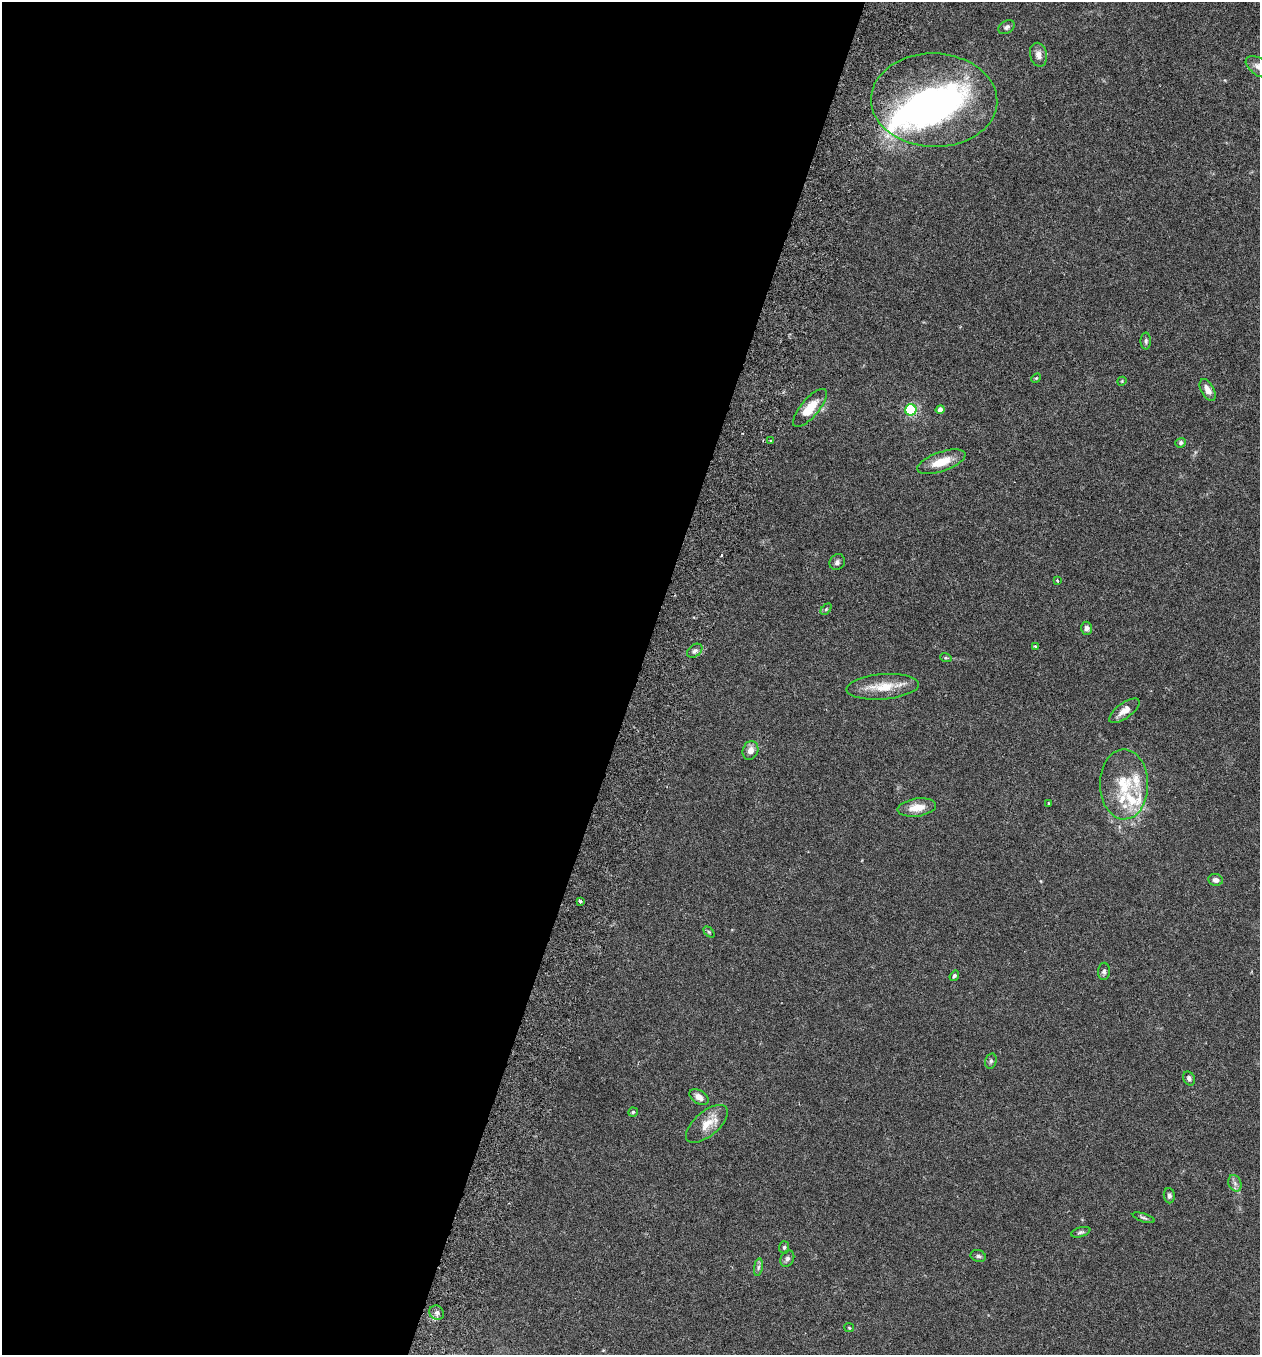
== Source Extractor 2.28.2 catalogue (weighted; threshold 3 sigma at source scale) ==
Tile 5 of 4 x 4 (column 1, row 2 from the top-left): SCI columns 192-1449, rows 2737-4089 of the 5545 x 5467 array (HDU 1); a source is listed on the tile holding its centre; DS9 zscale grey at full resolution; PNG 1262 x 1357 px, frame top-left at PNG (2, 2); each listed source drawn as its Kron ellipse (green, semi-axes under 4 px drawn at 4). Shown black and unused: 50% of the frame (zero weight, under 3 of 6 exposures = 3% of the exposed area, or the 3 px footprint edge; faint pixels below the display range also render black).
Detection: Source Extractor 2.28.2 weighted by HDU 2 'WHT'; one run over the whole footprint, this tile lists its part. Background 0.0176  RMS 0.002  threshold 0.00801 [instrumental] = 3 sigma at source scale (4.09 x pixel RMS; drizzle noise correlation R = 1.36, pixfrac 0.8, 0.05/0.05 arcsec/px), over >= 5 px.
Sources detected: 54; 2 inside a brighter object's white glare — neither listed nor drawn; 5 inside a brighter listed object's ellipse — not listed separately; the other 47 listed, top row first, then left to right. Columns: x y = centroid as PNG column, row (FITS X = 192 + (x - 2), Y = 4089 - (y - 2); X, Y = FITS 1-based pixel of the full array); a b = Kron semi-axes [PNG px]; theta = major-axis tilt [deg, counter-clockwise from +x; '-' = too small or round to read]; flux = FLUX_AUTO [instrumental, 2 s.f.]
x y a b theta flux
1007 27 9 6 31 0.53
1038 55 12 8 -77 1.3
1259 67 15 8 -32 1.3
934 100 63 47 -2 59
1146 341 8 5 90 0.41
1036 378 5 4 - 0.19
1122 381 5 3 - 0.17
1208 390 12 6 -61 1.5
810 408 24 9 50 4.1
911 410 5 5 - 20
940 410 4 4 - 1.2
770 440 2 2 - 0.21
1181 443 5 4 - 0.46
941 462 25 9 19 3.5
837 562 8 7 - 0.59
1057 580 4 3 - 0.15
826 609 6 4 45 0.25
1087 628 6 5 - 0.54
1035 646 3 3 - 0.24
695 651 8 6 38 0.57
946 658 6 3 -18 0.22
883 687 36 12 4 4.6
1124 711 18 7 35 1.7
750 750 9 7 68 1.2
1124 784 35 24 -90 7.9
1049 803 4 2 - 0.16
917 808 19 9 8 2.6
1215 880 7 6 - 0.8
580 901 3 3 - 0.37
709 932 6 4 -45 0.24
1104 971 9 6 87 0.46
954 976 5 4 - 0.33
991 1061 8 5 75 0.38
1189 1078 7 5 -61 0.49
699 1097 10 6 -32 1.3
633 1112 5 4 - 0.27
707 1124 25 12 40 3
1235 1183 8 6 -69 0.62
1169 1196 8 5 -85 0.52
1144 1218 11 3 -18 0.37
1081 1232 10 4 16 0.41
784 1247 6 5 - 0.32
978 1256 8 6 -20 0.48
787 1259 8 6 62 0.6
758 1267 9 4 81 0.48
437 1313 7 7 - 0.62
849 1328 5 4 - 0.2
Isophote crosses this tile's border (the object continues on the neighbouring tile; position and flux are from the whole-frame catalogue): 1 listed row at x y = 1259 67